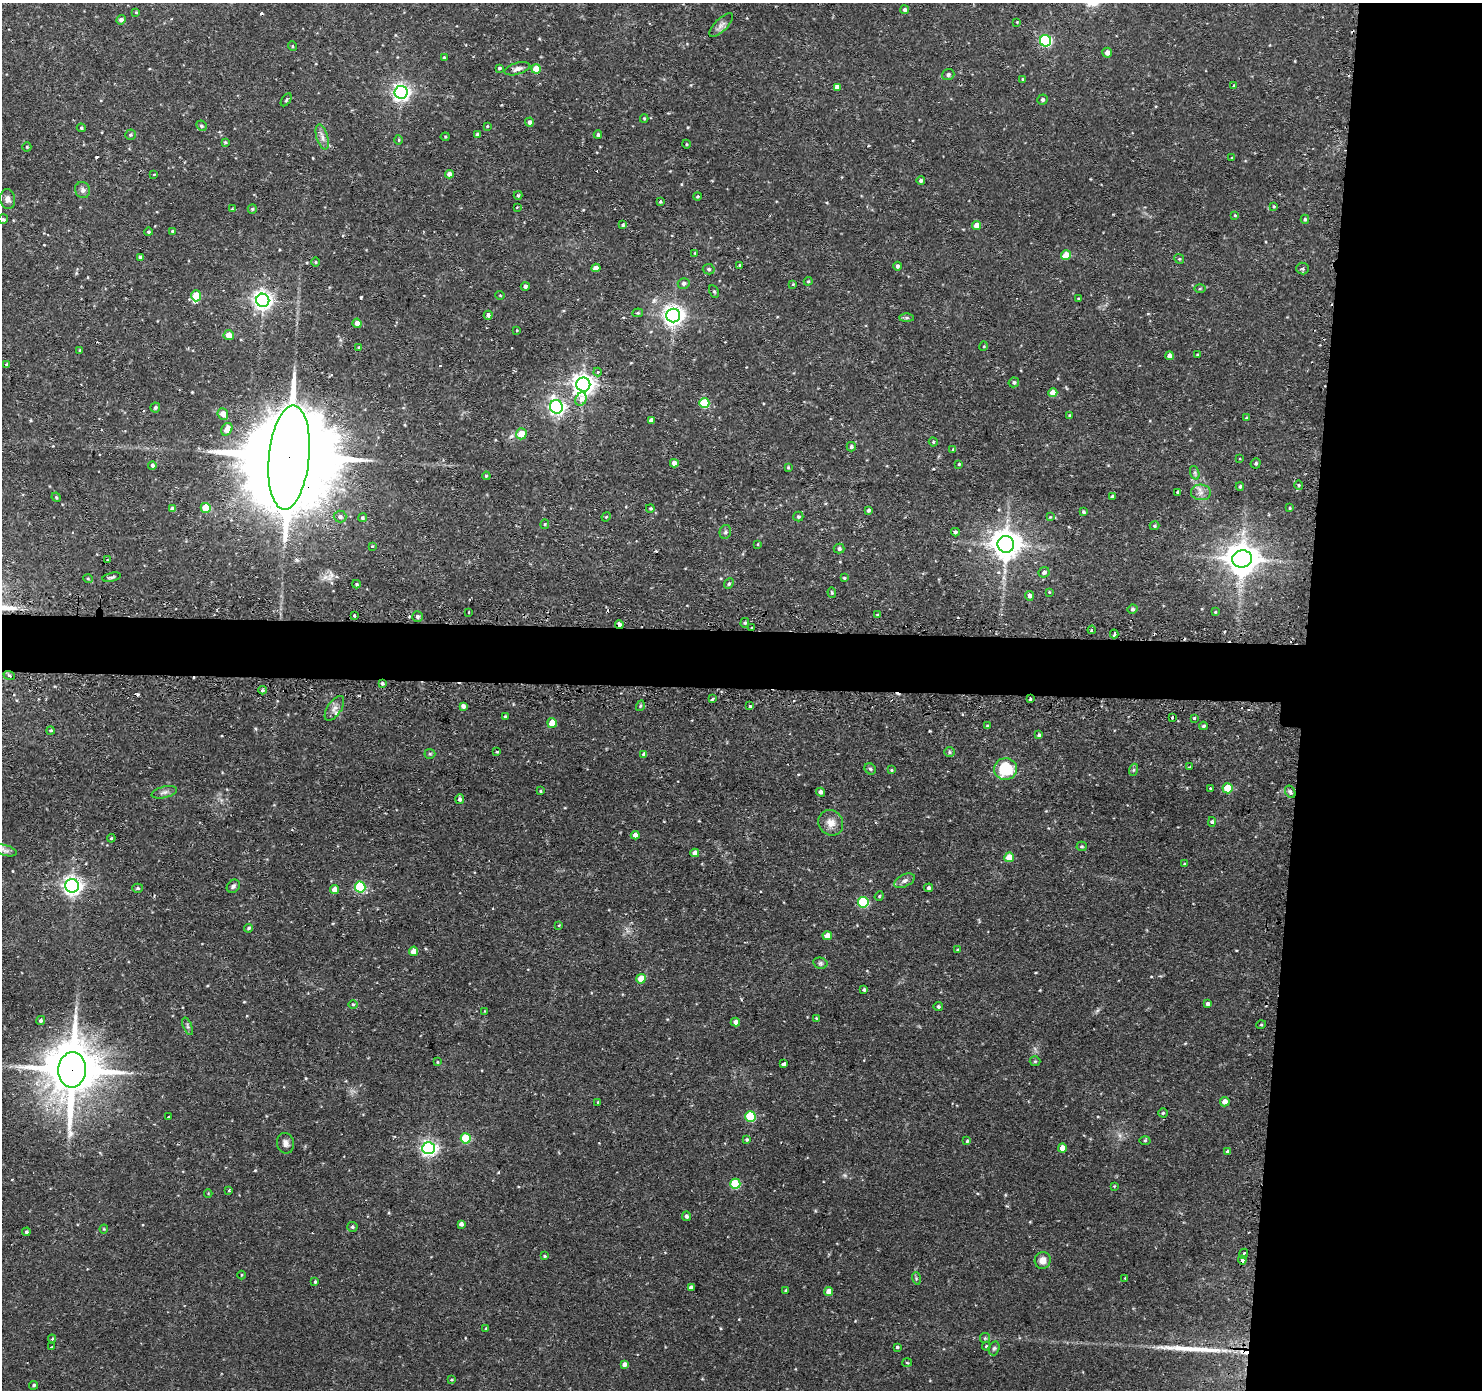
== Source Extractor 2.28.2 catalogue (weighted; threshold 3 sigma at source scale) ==
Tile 6 of 3 x 3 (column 3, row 2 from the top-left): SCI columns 2982-4461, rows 1516-2903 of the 4481 x 4515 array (HDU 1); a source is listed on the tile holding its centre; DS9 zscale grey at full resolution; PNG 1484 x 1392 px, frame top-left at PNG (2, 3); each listed source drawn as its Kron ellipse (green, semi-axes under 4 px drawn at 4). Shown black and unused: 16% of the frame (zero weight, under 2 of 3 exposures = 3% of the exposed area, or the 3 px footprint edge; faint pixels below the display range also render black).
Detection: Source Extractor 2.28.2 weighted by HDU 2 'WHT'; one run over the whole footprint, this tile lists its part. Background 0.0897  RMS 0.0071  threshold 0.032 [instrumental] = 3 sigma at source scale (4.5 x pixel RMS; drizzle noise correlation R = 1.50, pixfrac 1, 0.05/0.05 arcsec/px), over >= 5 px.
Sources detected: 291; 13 cosmic-ray / hot-pixel residue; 1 long thin detection or spike segment (spike, bleed or trail) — neither listed nor drawn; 2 inside a brighter listed object's ellipse — not listed separately; the other 275 listed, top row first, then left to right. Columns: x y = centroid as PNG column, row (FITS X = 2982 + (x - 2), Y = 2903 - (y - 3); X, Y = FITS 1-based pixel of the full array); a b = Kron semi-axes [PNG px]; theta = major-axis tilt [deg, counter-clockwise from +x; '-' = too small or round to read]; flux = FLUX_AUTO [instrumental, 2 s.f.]
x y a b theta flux
905 10 4 4 - 1.7
136 12 4 4 - 0.72
121 20 5 4 - 2.5
1017 22 2 2 - 0.46
721 25 15 6 44 3.4
1045 41 6 5 - 93
292 46 5 3 - 0.63
1107 53 5 4 - 3.6
444 58 3 3 - 1.1
499 68 4 3 - 1.1
517 69 13 5 16 3.3
536 69 5 4 - 12
948 74 6 5 - 1.9
1023 79 4 3 - 0.65
1234 85 4 3 - 0.72
837 87 4 4 - 4.5
401 92 6 6 - 290
286 100 7 3 55 0.91
1043 100 5 5 - 1.5
644 119 4 4 - 0.85
529 122 4 4 - 2.2
201 126 5 4 - 1.3
487 126 3 3 - 0.65
81 128 4 3 - 1
130 135 5 5 - 1.1
478 135 4 4 - 3.5
598 135 4 4 - 1.4
322 137 13 5 -74 3.4
445 137 4 4 - 0.72
399 140 5 3 - 0.68
225 142 4 4 - 0.96
686 144 4 3 - 0.61
27 147 4 4 - 0.82
1232 158 4 3 - 0.58
154 174 3 2 - 0.48
449 174 4 4 - 4.5
921 181 4 4 - 1.9
83 190 8 7 - 2.7
518 195 4 4 - 0.83
697 196 4 3 - 0.78
8 199 10 7 -80 3
660 202 4 3 - 0.87
1274 206 4 3 - 0.77
517 207 2 2 - 0.4
232 209 4 3 - 0.65
252 209 5 4 - 0.85
1235 215 4 3 - 0.81
3 219 5 5 - 1.1
1305 219 4 4 - 1
623 225 3 3 - 0.96
977 226 4 4 - 7.1
172 231 4 3 - 0.8
149 232 4 4 - 0.98
695 253 4 3 - 0.63
1066 255 5 5 - 8.4
140 257 4 3 - 1.8
1179 259 5 4 - 0.96
315 262 5 3 - 0.68
740 265 3 3 - 0.88
897 266 4 4 - 1.8
596 268 4 4 - 5.2
1302 268 6 6 - 1.4
709 269 6 5 - 1.4
808 281 4 4 - 0.75
684 283 6 5 - 2
793 284 4 3 - 0.58
525 286 4 4 - 1.7
1200 289 6 4 2 0.78
714 291 6 4 -62 1.1
500 295 5 3 - 0.55
196 296 6 5 - 22
1078 298 4 2 - 0.55
263 300 6 6 - 360
638 313 5 4 - 0.86
488 315 4 4 - 2.2
673 316 7 6 - 430
906 318 7 4 0 1.2
357 323 4 4 - 4.4
517 330 3 3 - 0.62
229 335 5 5 - 7.9
984 346 5 3 - 0.62
359 347 4 3 - 0.87
80 350 4 3 - 0.89
1198 355 4 3 - 0.93
1169 356 4 4 - 3.1
6 364 4 4 - 0.7
598 372 4 4 - 0.99
1014 382 5 5 - 1.3
583 385 7 7 - 480
1053 393 4 4 - 6.9
581 399 7 5 66 7
704 403 5 5 - 33
155 407 5 5 - 1.4
556 407 7 6 - 220
223 414 6 5 - 6.4
1069 415 4 4 - 0.78
1246 418 4 3 - 0.79
651 420 4 4 - 2.9
227 429 7 5 57 7.2
521 434 5 5 - 11
933 442 5 4 - 0.85
851 447 5 4 - 1.5
953 449 3 2 - 0.9
289 458 52 20 84 22000
1239 459 2 2 - 0.81
674 463 4 4 - 5.2
1256 463 5 5 - 1.2
959 464 3 3 - 0.65
152 466 4 4 - 1.7
788 467 3 3 - 0.63
1195 473 7 4 -72 1.6
486 476 4 3 - 0.8
1299 485 4 4 - 0.94
1240 487 4 4 - 1.1
1178 492 3 3 - 0.84
1201 492 10 8 -5 3.9
1112 496 3 3 - 1.4
56 497 5 4 - 0.75
206 508 5 5 - 23
650 508 4 4 - 1.1
1290 508 3 3 - 0.66
172 509 4 3 - 2
868 510 4 3 - 1.5
1083 512 4 4 - 1.2
340 517 6 6 - 2.2
606 517 5 3 - 0.7
798 517 5 5 - 1
1050 517 4 3 - 0.54
362 518 4 4 - 1.1
545 524 5 4 - 0.89
1155 526 5 4 - 1
725 532 7 5 77 1.8
955 532 4 4 - 1.5
758 544 4 2 - 0.58
1006 544 8 8 - 1100
372 546 4 3 - 0.83
839 549 5 5 - 1.8
1242 559 10 8 8 1400
107 560 4 3 - 0.48
1044 572 5 5 - 2.4
112 577 9 3 13 1.4
844 578 4 3 - 0.79
88 579 5 3 - 0.65
356 584 4 3 - 0.99
729 584 6 4 50 1.3
1049 592 4 4 - 0.6
832 593 5 4 - 0.92
1029 596 5 4 - 2.3
1132 609 5 4 - 1.3
469 612 3 2 - 1.2
1215 612 3 3 - 0.63
878 615 4 3 - 1.7
354 616 3 3 - 1.5
417 616 5 5 - 1.3
745 623 5 4 - 1.1
619 625 4 4 - 14
751 628 3 3 - 5.1
1092 630 4 3 - 2.2
1114 634 4 3 - 3.7
9 675 6 3 -20 0.94
382 683 4 3 - 1.3
262 690 4 4 - 0.98
712 699 3 3 - 1.8
1030 699 3 3 - 2.4
463 706 4 4 - 2.4
640 706 5 3 - 0.77
749 706 3 3 - 10
334 708 14 7 56 4
505 716 3 3 - 0.86
1172 717 4 2 - 1.3
1194 718 3 3 - 1.2
552 723 5 5 - 9.5
987 726 4 3 - 0.79
1203 726 4 3 - 1.1
50 731 4 4 - 1.1
1039 735 4 4 - 1.3
497 752 3 3 - 0.72
949 752 5 5 - 1.2
430 754 5 5 - 0.98
644 754 4 4 - 2.7
1190 767 3 2 - 1
870 769 6 5 - 1.2
1005 769 11 11 - 28
891 770 4 4 - 0.82
1133 770 6 4 71 1
1210 788 3 2 - 0.9
1228 788 5 5 - 19
540 791 3 3 - 0.62
164 792 13 5 13 2.7
821 792 4 4 - 2.5
1290 792 7 4 -60 1.5
460 799 5 4 - 1.8
1212 822 5 4 - 1
831 823 13 12 - 6.7
635 835 4 4 - 4.1
111 838 4 3 - 0.81
1081 846 5 5 - 1
5 850 12 5 -16 2.8
695 853 4 4 - 4.9
1009 857 5 5 - 14
1185 864 3 3 - 0.71
904 881 11 6 26 2.5
72 886 7 6 - 340
233 886 7 6 - 1.7
360 887 5 5 - 53
138 888 5 4 - 1.2
929 888 4 4 - 1.5
334 890 4 4 - 6.3
879 896 5 4 - 0.76
863 902 5 5 - 54
559 925 4 3 - 0.64
249 928 4 4 - 1.4
827 936 5 4 - 6.3
957 950 4 3 - 0.78
414 951 5 4 - 7.1
820 963 7 5 -14 1.4
641 979 5 4 - 11
864 990 3 3 - 1.4
353 1004 4 3 - 0.77
1207 1004 4 3 - 1.8
938 1006 4 4 - 1.2
485 1011 3 3 - 0.47
816 1018 3 3 - 0.63
41 1020 5 4 - 1.5
735 1022 4 4 - 4.1
1261 1025 5 3 - 0.71
188 1026 9 4 -68 1.6
1035 1061 5 5 - 0.91
438 1062 4 3 - 0.5
784 1064 3 3 - 9
72 1070 18 14 86 4200
598 1102 4 3 - 0.62
1225 1102 5 4 - 4.8
1163 1113 4 4 - 0.9
168 1116 3 3 - 0.84
750 1116 5 5 - 41
466 1138 5 5 - 35
747 1140 4 3 - 1
1145 1140 5 3 - 0.76
967 1141 4 4 - 0.85
285 1143 10 8 -78 3.2
429 1148 6 6 - 220
1062 1148 4 4 - 5.3
1228 1152 4 4 - 2.5
735 1184 5 5 - 39
1114 1186 4 4 - 0.59
229 1191 3 3 - 0.87
208 1194 4 3 - 0.54
686 1216 5 4 - 1.9
461 1224 4 4 - 2.5
352 1227 5 5 - 1.3
104 1229 4 4 - 0.73
26 1232 4 4 - 1.2
1244 1254 5 3 - 2.3
544 1256 4 3 - 0.72
1043 1260 8 8 - 4.8
1242 1260 4 3 - 5.8
242 1275 4 3 - 0.53
916 1278 6 4 -74 0.95
1125 1278 2 2 - 0.63
315 1282 3 3 - 0.85
691 1287 4 4 - 2.3
786 1290 3 2 - 0.84
829 1292 4 4 - 6.4
486 1328 4 3 - 0.59
985 1338 5 5 - 1
52 1339 4 3 - 0.98
986 1346 4 4 - 0.78
52 1347 3 2 - 0.87
897 1347 3 3 - 0.99
994 1348 7 5 72 1.5
907 1363 5 3 - 0.72
624 1364 4 4 - 2.5
451 1380 3 3 - 0.74
34 1385 4 4 - 1.2
Overlapping masked pixels (flux is a lower limit): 6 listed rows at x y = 289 458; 619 625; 751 628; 1030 699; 72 1070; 1242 1260